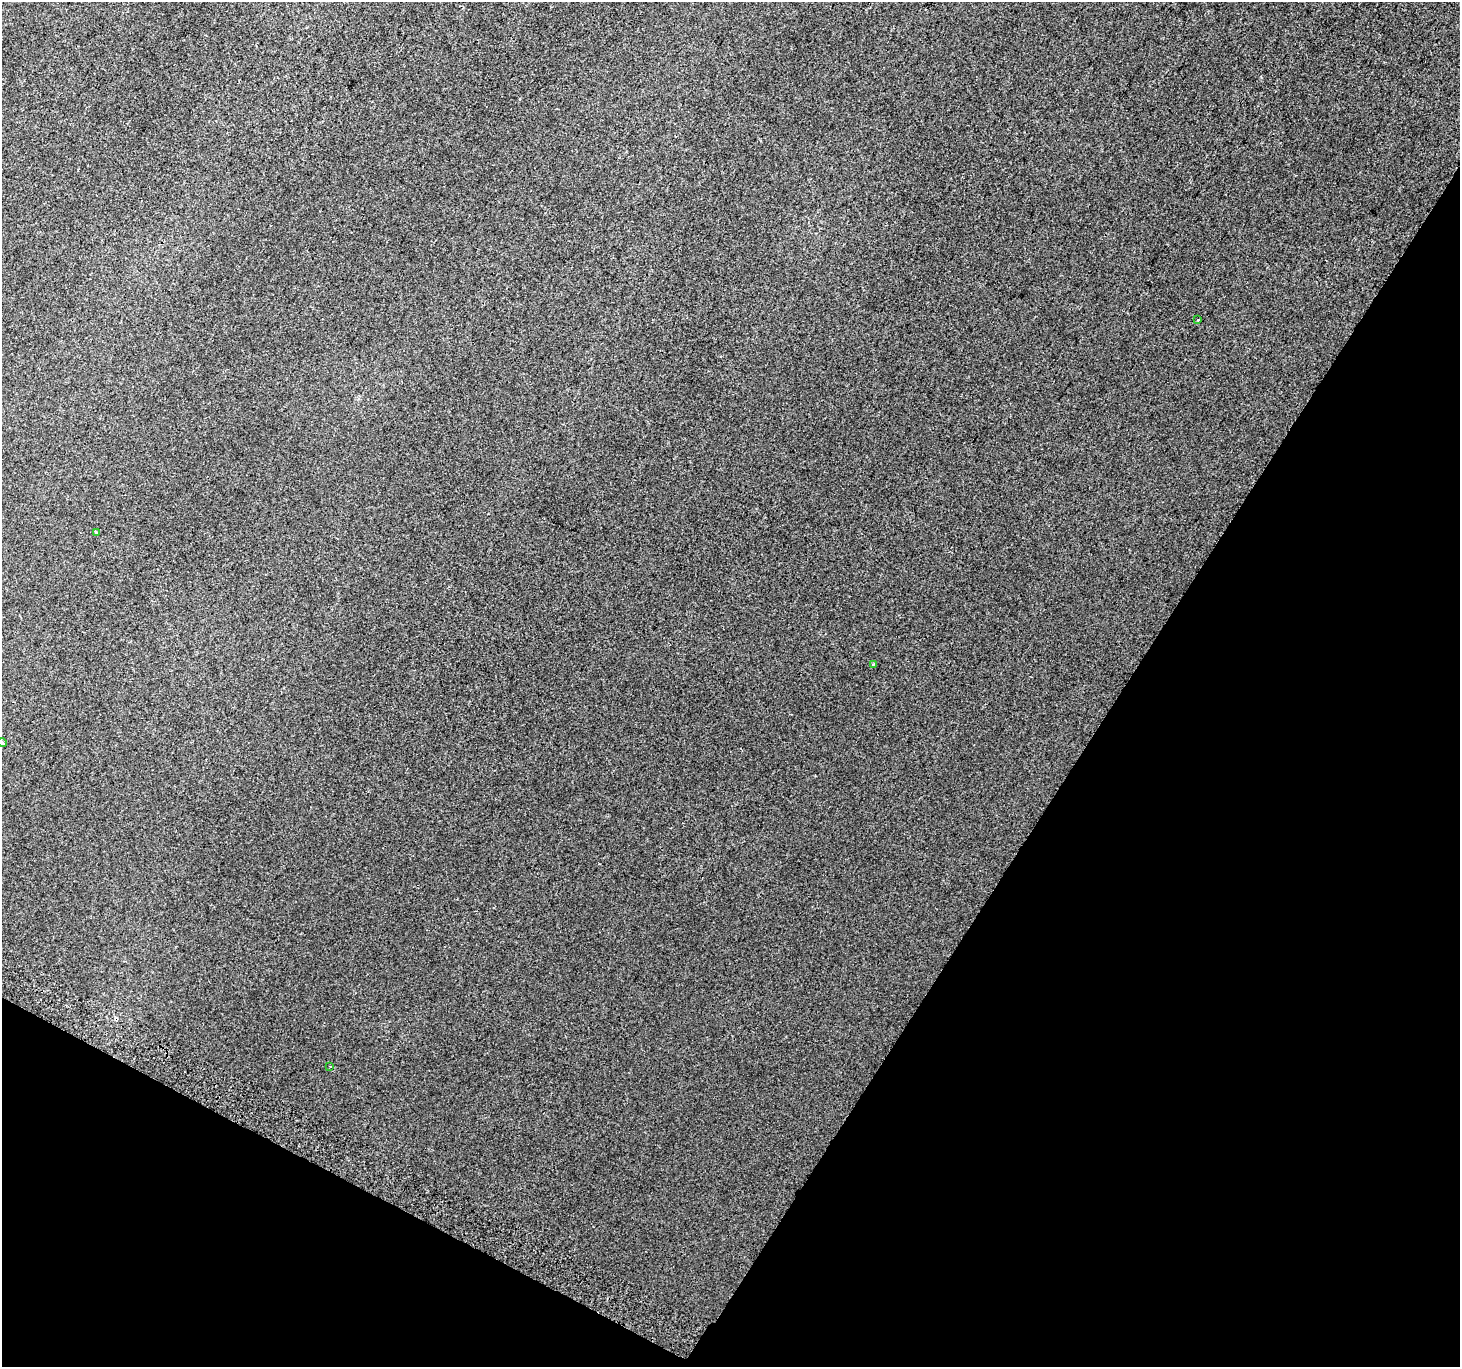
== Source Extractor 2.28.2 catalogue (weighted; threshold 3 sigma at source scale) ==
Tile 15 of 4 x 4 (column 3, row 4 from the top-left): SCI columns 2947-4404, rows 300-1664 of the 5886 x 5993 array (HDU 1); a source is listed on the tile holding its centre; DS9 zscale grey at full resolution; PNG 1462 x 1369 px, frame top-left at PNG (2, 2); each listed source drawn as its Kron ellipse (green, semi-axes under 4 px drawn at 4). Shown black and unused: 30% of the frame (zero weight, under 2 of 3 exposures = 2% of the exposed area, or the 3 px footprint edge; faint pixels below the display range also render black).
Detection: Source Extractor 2.28.2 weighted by HDU 2 'WHT'; one run over the whole footprint, this tile lists its part. Background 0.00147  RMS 0.0073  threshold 0.0329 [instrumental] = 3 sigma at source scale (4.5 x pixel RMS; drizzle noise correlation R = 1.50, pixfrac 1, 0.0396/0.0396 arcsec/px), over >= 5 px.
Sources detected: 5; all 5 listed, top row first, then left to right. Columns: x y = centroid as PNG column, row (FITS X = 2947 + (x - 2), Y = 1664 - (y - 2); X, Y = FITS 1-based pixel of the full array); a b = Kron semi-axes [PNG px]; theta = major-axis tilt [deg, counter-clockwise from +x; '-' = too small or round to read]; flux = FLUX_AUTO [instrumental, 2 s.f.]
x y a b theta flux
1198 320 3 3 - 1
96 532 3 3 - 1.5
873 664 3 3 - 0.54
2 743 5 3 - 0.71
330 1066 3 2 - 0.51
Isophote crosses this tile's border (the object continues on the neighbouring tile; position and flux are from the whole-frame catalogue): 1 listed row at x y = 2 743